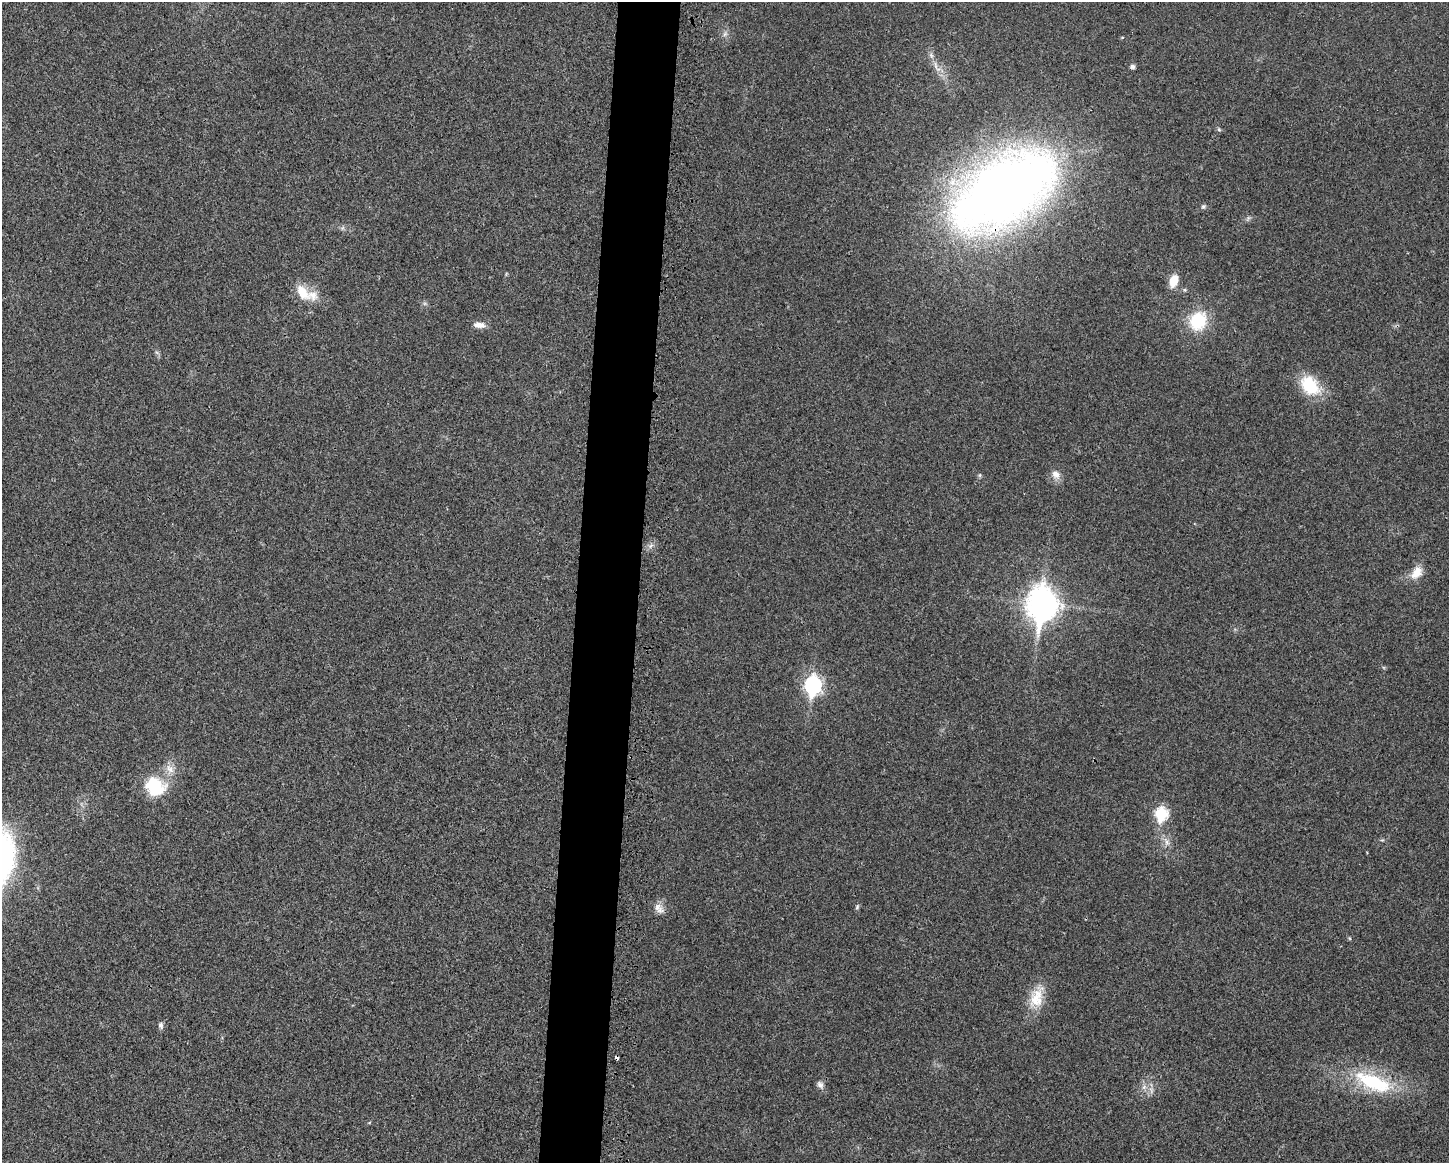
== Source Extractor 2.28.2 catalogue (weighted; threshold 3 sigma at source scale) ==
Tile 8 of 3 x 4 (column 2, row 3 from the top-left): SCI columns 1672-3118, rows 1196-2356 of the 4705 x 4716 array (HDU 1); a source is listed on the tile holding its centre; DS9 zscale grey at full resolution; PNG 1451 x 1165 px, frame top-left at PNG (2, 2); no overlay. Shown black and unused: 4% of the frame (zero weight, under 3 of 4 exposures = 3% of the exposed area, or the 3 px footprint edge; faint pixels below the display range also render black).
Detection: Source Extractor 2.28.2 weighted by HDU 2 'WHT'; one run over the whole footprint, this tile lists its part. Background 0.0234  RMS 0.0057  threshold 0.0255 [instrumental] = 3 sigma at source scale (4.5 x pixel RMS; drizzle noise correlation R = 1.50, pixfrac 1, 0.05/0.05 arcsec/px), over >= 5 px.
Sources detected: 30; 1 cosmic-ray / hot-pixel residue — not listed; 1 inside a brighter listed object's ellipse — not listed separately; the other 28 listed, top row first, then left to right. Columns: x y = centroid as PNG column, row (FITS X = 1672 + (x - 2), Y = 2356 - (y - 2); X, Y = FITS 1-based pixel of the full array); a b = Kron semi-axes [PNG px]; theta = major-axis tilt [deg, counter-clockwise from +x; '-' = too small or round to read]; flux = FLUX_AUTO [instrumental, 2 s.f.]
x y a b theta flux
725 34 7 6 - 1.6
931 55 8 5 -46 1.5
1132 67 6 5 - 1.4
1219 129 5 5 - 0.84
1004 191 85 46 34 690
1203 206 6 5 - 1.1
1174 281 12 8 71 9.8
302 292 20 12 -51 12
1198 321 18 16 64 28
479 325 14 7 -7 3.9
157 353 7 4 -20 0.88
1310 385 28 19 -45 21
1056 474 13 10 -49 4.2
980 475 6 5 - 0.83
1417 573 19 12 51 7.4
1042 604 13 10 85 830
813 685 9 7 84 160
170 769 15 9 -48 5
155 786 27 23 -29 24
1161 814 7 6 - 59
1166 842 13 6 -67 3.2
857 907 7 4 60 0.92
659 908 17 10 -47 4.3
1036 998 30 17 69 14
161 1025 9 6 -79 1.6
1373 1082 56 20 -22 43
820 1085 11 8 -62 2.4
1144 1087 8 5 45 1.8
Overlapping masked pixels (flux is a lower limit): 1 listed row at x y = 1004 191